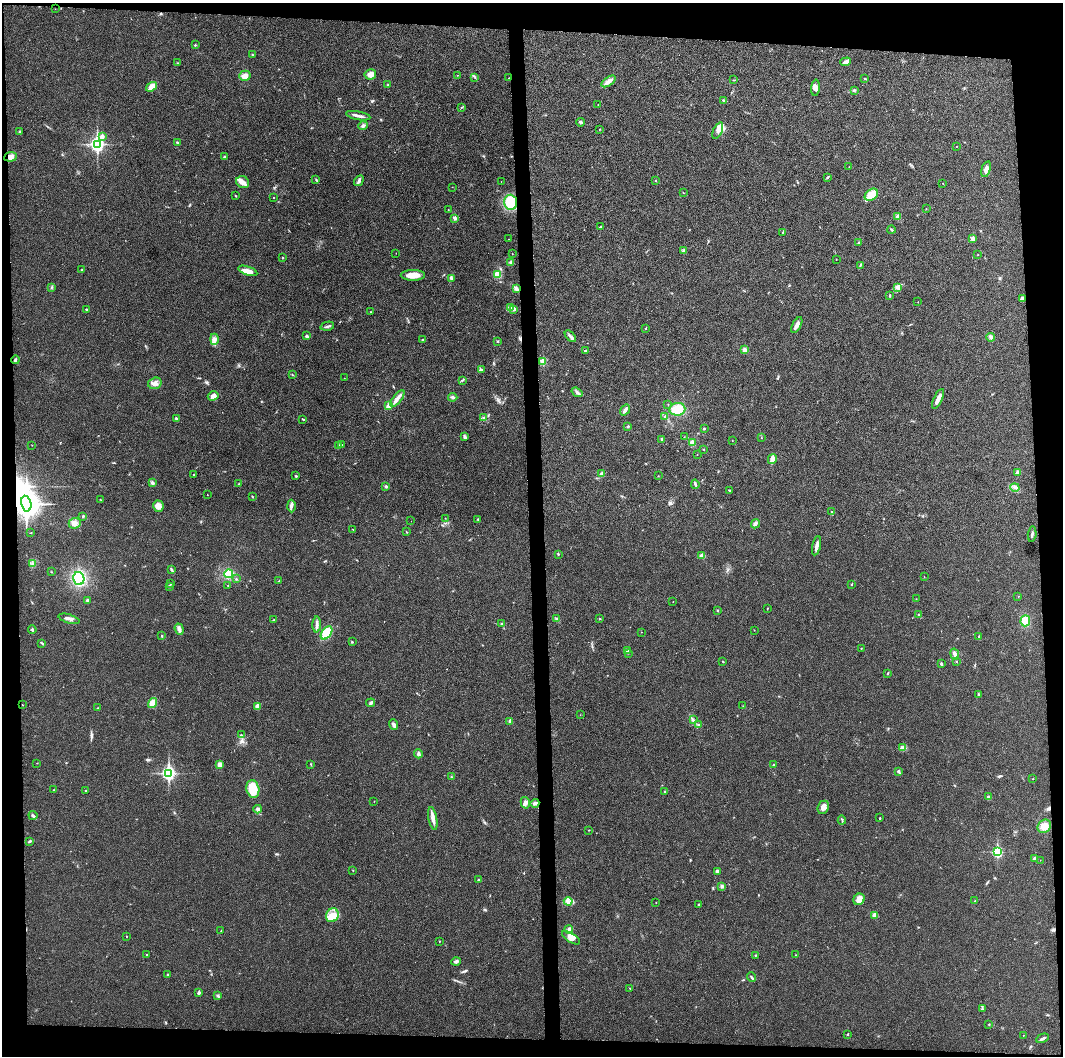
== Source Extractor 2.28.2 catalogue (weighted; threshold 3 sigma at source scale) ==
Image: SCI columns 1-4242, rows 6-4221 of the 4242 x 4224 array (HDU 1 of 3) = the unmasked area's bounding box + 8 px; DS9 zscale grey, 4 x 4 block average (1 PNG px = mean of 4 x 4 image px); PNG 1065 x 1058 px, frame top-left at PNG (2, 3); each listed source drawn as its Kron ellipse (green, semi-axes under 4 px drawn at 4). Shown black and unused: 9% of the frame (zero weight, under 3 of 4 exposures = <1% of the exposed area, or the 3 px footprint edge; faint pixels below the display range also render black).
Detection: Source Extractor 2.28.2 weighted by HDU 2 'WHT'. Background 0.0231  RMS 0.0056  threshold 0.0254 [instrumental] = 3 sigma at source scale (4.5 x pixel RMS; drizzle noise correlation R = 1.50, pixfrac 1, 0.05/0.05 arcsec/px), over >= 5 px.
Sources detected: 285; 1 too faint to see at this stretch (4 x 4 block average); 2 cosmic-ray / hot-pixel residue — neither listed nor drawn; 2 coinciding with a brighter row at this scale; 8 inside a brighter listed object's ellipse — not listed separately; the other 272 listed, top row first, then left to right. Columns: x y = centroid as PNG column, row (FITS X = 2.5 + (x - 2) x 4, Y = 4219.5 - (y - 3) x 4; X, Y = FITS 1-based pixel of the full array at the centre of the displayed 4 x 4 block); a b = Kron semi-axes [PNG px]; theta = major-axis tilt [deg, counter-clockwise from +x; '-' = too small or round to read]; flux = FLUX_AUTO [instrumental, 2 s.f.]
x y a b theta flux
55 9 2 2 - 0.58
195 45 2 2 - 3
252 55 3 2 - 2.9
846 62 5 3 - 12
178 63 2 2 - 1.2
370 74 5 5 - 20
458 75 2 2 - 0.8
245 76 6 5 - 17
475 77 2 2 - 1.3
509 78 2 2 - 1.5
865 79 3 2 - 2.4
734 80 2 2 - 1.6
609 81 8 3 33 17
388 84 2 2 - 1.3
152 87 6 4 35 29
816 88 8 4 86 16
854 91 3 2 - 2
724 100 3 2 - 3.2
598 104 2 2 - 0.87
461 108 3 2 - 1.9
358 116 12 2 -10 12
580 122 4 3 - 6.3
363 126 5 2 - 5.3
600 129 2 2 - 1.5
718 131 9 4 67 17
20 132 4 3 - 4.4
102 136 2 2 - 21
177 142 2 2 - 3.9
97 144 3 3 - 910
956 146 2 2 - 0.82
10 157 6 4 7 18
225 157 3 2 - 3.1
849 167 2 2 - 1.2
986 169 8 4 73 16
827 177 3 2 - 3.5
316 180 2 2 - 2
359 181 5 3 - 8
655 181 2 2 - 1.9
243 182 6 5 - 17
501 182 2 2 - 0.55
943 183 2 2 - 1.2
452 187 2 2 - 0.67
683 193 2 2 - 1.2
235 195 2 2 - 1.6
871 195 7 5 39 64
274 197 2 2 - 1.8
510 202 7 6 - 120
448 209 2 2 - 0.96
926 209 2 2 - 1.1
898 217 3 3 - 11
455 218 2 2 - 14
601 227 3 2 - 5
891 230 4 2 - 3.9
783 232 2 2 - 1.7
973 238 2 2 - 34
509 239 2 2 - 0.79
859 243 2 2 - 3.4
684 251 3 3 - 9.1
396 253 2 2 - 0.61
512 254 2 2 - 0.83
978 255 2 2 - 0.95
283 258 2 2 - 4.8
836 259 2 2 - 1.4
511 263 3 3 - 6.9
860 265 4 2 - 2.9
82 270 3 2 - 3.9
248 271 10 3 -19 29
497 274 4 3 - 24
413 275 12 5 0 38
451 278 4 3 - 5.7
52 287 2 2 - 1.3
898 288 2 2 - 1.5
516 289 4 3 - 6.8
890 296 3 2 - 3.1
1022 299 4 3 - 11
918 302 2 2 - 1.3
510 308 3 2 - 3.4
86 309 3 2 - 2.5
514 309 2 2 - 2.9
371 312 2 2 - 2
797 325 8 3 62 18
327 326 7 2 13 5.9
646 328 2 2 - 1.6
306 336 4 3 - 4.8
570 336 7 3 -49 9.4
990 337 4 2 - 3.9
214 339 5 3 - 11
423 339 2 2 - 1.7
498 341 3 2 - 2.3
744 350 4 3 - 11
585 351 2 2 - 5.6
15 360 4 2 - 5.5
543 362 2 2 - 81
481 370 3 2 - 4
292 375 2 2 - 1.2
344 378 2 2 - 0.93
462 380 4 2 - 3
155 383 7 5 19 19
577 392 6 3 -36 7.8
213 396 5 4 - 15
453 397 4 3 - 6.8
397 398 10 3 51 19
938 399 11 3 64 22
668 404 2 2 - 1.7
389 406 3 3 - 16
677 409 8 6 7 58
625 410 6 3 54 13
484 417 3 2 - 4.6
665 417 2 2 - 5.9
176 418 3 2 - 4.4
303 419 4 2 - 2.2
628 426 3 2 - 3.5
704 429 2 2 - 3
465 437 4 3 - 4.8
684 437 2 2 - 1.2
761 438 2 2 - 1.6
662 439 3 2 - 5.3
732 441 2 2 - 0.94
692 443 4 3 - 15
32 445 2 2 - 0.85
339 445 4 2 - 2.5
342 445 2 2 - 1
704 449 2 2 - 1.5
697 454 2 2 - 0.84
772 459 5 3 - 25
1018 472 3 3 - 10
602 474 4 3 - 8.2
193 475 2 2 - 2
296 476 2 2 - 2.6
658 476 2 2 - 0.75
152 483 2 2 - 1.8
239 484 2 2 - 0.96
695 484 5 2 - 5.2
386 486 2 2 - 5
1015 487 4 2 - 6.8
729 490 3 2 - 2
207 495 2 2 - 1.5
252 496 3 2 - 2
101 500 2 2 - 1.2
26 504 8 5 -78 3900
158 506 5 5 - 25
291 506 6 4 -89 9.5
832 512 4 2 - 3.7
83 516 2 2 - 4.2
445 518 2 2 - 0.85
478 519 2 2 - 2.1
411 521 2 2 - 0.92
75 523 6 5 - 16
755 524 5 3 - 8.4
353 529 2 2 - 1.3
406 532 2 2 - 1.6
31 533 2 2 - 0.86
1032 534 8 2 84 6.8
817 546 10 2 77 16
558 554 3 2 - 2.4
702 556 3 3 - 13
33 563 2 2 - 2.8
171 570 2 2 - 2
51 572 2 2 - 1.3
228 574 4 3 - 79
924 577 2 2 - 0.97
79 578 6 5 - 170
236 579 2 2 - 2.3
279 581 2 2 - 4.4
171 584 2 2 - 1.3
852 584 2 2 - 3.1
228 586 2 2 - 1.7
169 587 3 2 - 3.4
1018 596 2 2 - 0.92
916 599 2 2 - 0.75
87 600 3 2 - 3.4
673 602 2 2 - 0.79
767 608 2 2 - 1.5
717 610 2 2 - 2
919 614 2 2 - 1.8
600 618 2 2 - 1.4
69 619 11 3 -16 14
557 619 3 2 - 4.3
274 620 3 2 - 2.4
1025 621 5 4 - 41
317 624 8 3 87 11
502 624 3 2 - 3.1
179 629 6 3 -71 13
32 630 4 2 - 4.4
754 630 2 2 - 1.6
642 632 2 2 - 1.4
327 633 7 4 54 73
162 636 3 2 - 2.8
979 636 3 2 - 1.7
352 642 2 2 - 1.6
42 643 4 2 - 3.6
861 648 2 2 - 1.3
628 650 4 2 - 3.4
628 653 2 2 - 2.3
955 654 6 3 -63 12
956 661 2 2 - 1.7
723 662 3 2 - 1.7
941 664 2 2 - 4.9
888 673 2 2 - 2.9
979 694 4 2 - 3.1
152 703 5 4 - 30
371 703 4 3 - 5.4
23 705 2 2 - 1.2
257 706 3 3 - 14
743 706 2 2 - 0.96
97 708 2 2 - 1.9
580 715 2 2 - 0.65
693 720 3 2 - 3.4
510 721 3 3 - 6.4
698 724 2 2 - 1.9
394 725 5 3 - 7.9
242 735 3 2 - 3.2
903 748 4 3 - 6.4
418 754 4 2 - 7.5
37 763 2 2 - 0.81
311 764 2 2 - 2
220 765 4 3 - 13
773 765 3 2 - 2.7
898 771 4 3 - 5.7
168 773 3 2 - 810
452 777 2 2 - 2.4
1033 779 2 2 - 1
253 789 9 6 -79 92
53 790 2 2 - 1.2
86 790 3 2 - 2.4
665 792 2 2 - 2.2
988 797 3 3 - 3.9
374 801 2 2 - 0.96
525 803 6 4 -74 12
535 803 5 3 - 7.4
823 807 7 5 67 20
258 809 4 3 - 6.2
33 815 4 2 - 4.7
433 818 11 3 -79 20
880 818 2 2 - 1.8
842 820 4 2 - 3.1
1044 826 7 6 - 28
589 830 3 2 - 1.4
30 841 4 2 - 4.2
997 852 3 2 - 390
1034 859 3 3 - 5.4
1040 860 2 2 - 0.61
353 870 2 2 - 1.5
717 872 3 2 - 4.9
478 880 2 2 - 2.4
722 886 3 3 - 5.8
859 899 6 5 - 26
568 901 4 4 - 11
975 901 2 2 - 2.5
656 903 2 2 - 1
699 905 3 2 - 3
332 915 7 6 - 28
875 915 4 4 - 15
569 930 4 4 - 9.5
221 931 2 2 - 1.4
126 936 2 2 - 1.4
571 938 10 4 -32 21
439 941 2 2 - 1.3
146 955 2 2 - 2.2
755 955 2 2 - 2.2
795 955 2 2 - 0.76
456 962 5 3 - 7.6
168 975 3 2 - 3.3
751 977 5 2 - 5.7
630 988 3 2 - 2.4
199 993 3 2 - 7.7
218 996 2 2 - 2.3
982 1009 3 2 - 2.9
989 1024 2 2 - 2
848 1034 2 2 - 2.3
1023 1036 2 2 - 0.78
1042 1038 6 2 28 7.1
Overlapping masked pixels (flux is a lower limit): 2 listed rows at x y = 10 157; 26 504
Diffuse or blended objects may show on this block-average render without a row.